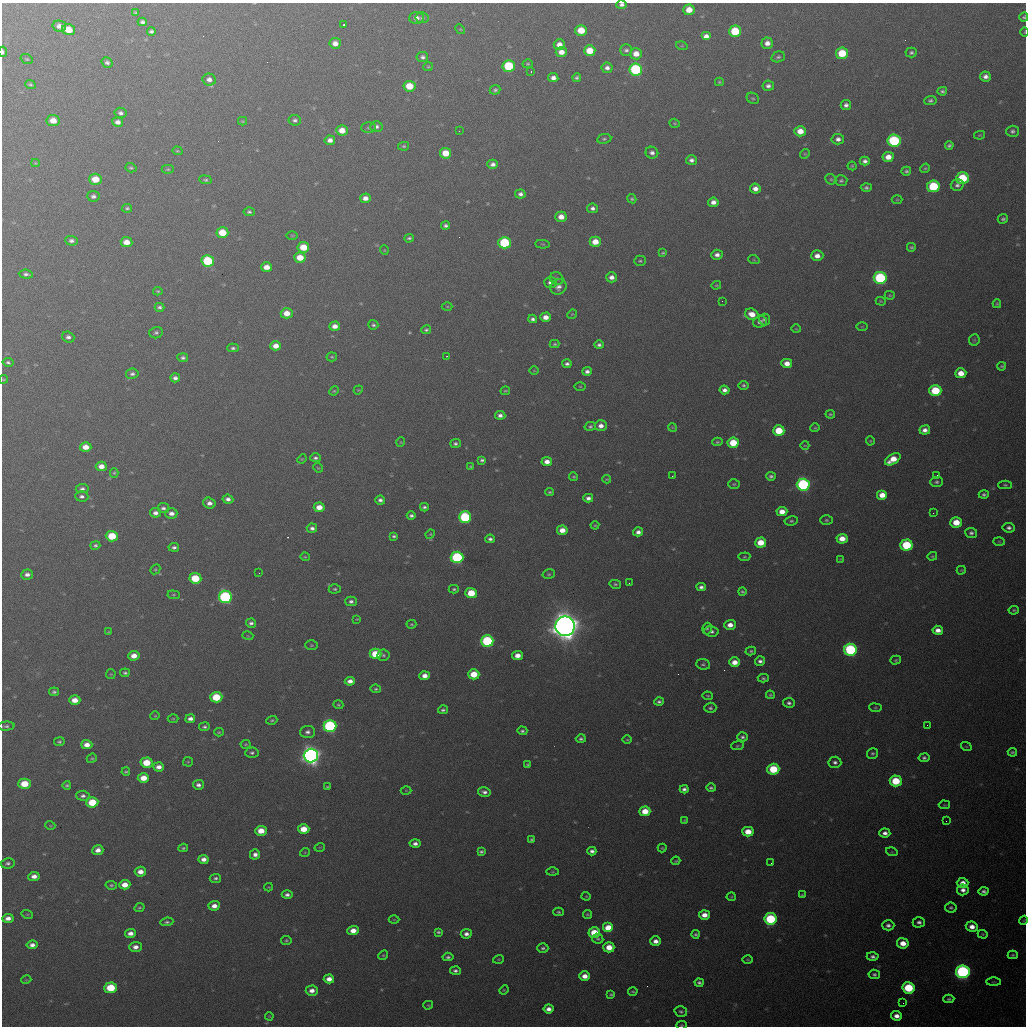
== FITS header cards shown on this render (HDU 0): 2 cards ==
NAXIS1  =                 1024 / length of data axis 1
NAXIS2  =                 1024 / length of data axis 2

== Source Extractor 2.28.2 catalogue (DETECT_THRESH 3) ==
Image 1024 x 1024 px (HDU 0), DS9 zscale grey, 1 PNG px = 1 image px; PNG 1028 x 1028 px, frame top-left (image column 1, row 1024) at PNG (2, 3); each listed source drawn as its Kron ellipse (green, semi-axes under 4 px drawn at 4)
Background 489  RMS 18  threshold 54.5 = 3 sigma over >= 5 px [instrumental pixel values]
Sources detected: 449; all 449 listed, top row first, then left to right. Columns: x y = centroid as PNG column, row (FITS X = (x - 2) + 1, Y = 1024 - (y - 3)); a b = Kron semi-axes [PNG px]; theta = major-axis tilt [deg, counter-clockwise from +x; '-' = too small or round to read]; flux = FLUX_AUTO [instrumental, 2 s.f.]
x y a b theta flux
622 5 5 4 - 3.8e+03
689 10 5 5 - 1.7e+04
135 13 3 3 - 1.5e+03
1024 17 4 4 - 2.1e+03
416 18 7 6 - 6.4e+03
422 18 6 5 - 3.1e+03
142 22 4 4 - 3.3e+03
344 25 3 3 - 4.2e+03
59 26 7 5 -13 7.7e+03
460 29 5 4 - 1.2e+03
69 30 6 5 - 2.1e+04
581 30 6 5 - 2.7e+04
151 31 4 4 - 2.9e+03
735 31 6 6 - 5.5e+04
1025 32 4 3 - 9.5e+02
706 36 5 4 - 6.8e+03
335 43 6 5 - 9.4e+03
767 43 6 5 - 8.0e+03
559 45 5 5 - 8.8e+03
682 46 6 3 -17 1.3e+03
626 50 6 6 - 3.3e+03
590 51 5 5 - 2.6e+04
3 52 5 3 - 2.9e+03
561 52 5 5 - 1.1e+04
842 53 6 6 - 4.0e+04
911 53 6 5 - 2.5e+03
636 54 6 5 - 1.4e+04
422 57 6 5 - 3.5e+03
778 57 7 5 17 2.8e+03
27 59 6 4 -20 1.6e+03
107 62 5 5 - 3.4e+03
528 64 5 4 - 1.7e+03
509 66 6 6 - 7.5e+04
428 67 5 4 - 1.4e+03
607 68 5 5 - 5.2e+03
636 69 6 6 - 1.4e+05
531 71 2 2 - 1.0e+03
985 76 5 5 - 5.6e+03
553 78 5 4 - 6.5e+03
577 78 4 3 - 2.4e+03
209 80 7 6 - 6.0e+03
719 82 4 3 - 1.5e+03
30 84 5 4 - 1.9e+03
409 86 6 5 - 2.9e+04
768 86 6 5 - 4.4e+03
495 90 5 5 - 2.6e+03
942 91 4 4 - 2.8e+03
753 98 6 5 - 2.0e+03
930 100 6 4 3 3.0e+03
846 105 5 5 - 4.3e+03
121 113 6 5 - 3.8e+03
295 120 6 5 - 3.3e+03
53 121 7 5 -6 1.4e+04
243 121 4 4 - 1.3e+03
118 122 5 4 - 6.2e+03
675 123 5 4 - 1.5e+03
376 126 6 5 - 3.5e+03
368 128 7 5 1 2.5e+03
342 130 6 5 - 1.5e+04
459 131 2 2 - 1.6e+03
800 131 6 5 - 1.6e+04
1012 131 6 5 - 3.4e+03
980 135 5 4 - 1.3e+03
604 139 7 5 9 2.3e+03
838 139 6 5 - 5.2e+03
330 140 5 4 - 7.0e+03
894 141 6 6 - 1.3e+05
949 145 4 3 - 2.5e+03
404 146 5 4 - 1.8e+03
177 151 5 4 - 1.4e+03
446 153 5 5 - 2.3e+04
652 153 6 6 - 4.7e+03
805 154 5 4 - 1.4e+03
888 157 5 5 - 1.2e+04
691 160 5 5 - 4.9e+03
865 161 5 4 - 4.6e+03
35 163 4 4 - 1.2e+03
493 164 5 4 - 5.2e+03
852 166 4 4 - 1.3e+03
131 168 5 4 - 2.2e+03
925 168 5 4 - 1.6e+03
168 169 6 4 -1 1.8e+03
906 171 5 4 - 2.6e+03
962 178 6 6 - 6.8e+04
95 179 6 5 - 2.5e+04
831 179 6 5 - 1.9e+03
205 180 6 4 -8 2.1e+03
841 181 6 5 - 2.6e+03
957 185 6 5 - 3.9e+03
933 186 6 6 - 7.8e+04
866 188 5 4 - 2.7e+03
755 189 5 5 - 8.5e+03
520 194 5 4 - 4.3e+03
93 196 6 5 - 4.1e+03
365 198 5 5 - 8.5e+03
632 199 5 4 - 2.0e+03
897 200 5 3 - 1.3e+03
713 202 5 4 - 7.8e+03
127 208 5 4 - 2.2e+03
592 208 5 4 - 4.3e+03
249 212 5 4 - 2.4e+03
561 217 5 5 - 1.2e+04
1003 219 5 4 - 2.5e+03
446 225 4 4 - 3.3e+03
222 233 6 5 - 3.0e+04
292 235 6 3 -1 1.2e+03
409 238 4 3 - 2.3e+03
71 241 6 5 - 4.3e+03
126 242 6 5 - 1.4e+04
595 242 5 5 - 1.7e+04
504 243 6 6 - 9.9e+04
543 244 7 3 -5 1.3e+03
303 247 6 5 - 2.7e+04
911 247 4 4 - 1.9e+03
384 250 5 3 - 9.1e+02
663 253 3 2 - 1.3e+03
717 255 6 5 - 5.9e+03
817 256 6 5 - 9.1e+03
300 258 6 5 - 2.2e+04
754 260 6 3 -18 1.3e+03
208 261 6 5 - 8.1e+04
640 261 6 5 - 2.1e+03
267 267 5 5 - 1.2e+04
26 274 7 4 -5 3.7e+03
611 277 5 5 - 6.9e+03
880 278 6 6 - 1.6e+05
557 279 7 6 - 2.6e+03
551 282 6 5 - 6.3e+03
716 285 5 3 - 1.4e+03
558 287 8 7 - 5.9e+03
158 291 5 4 - 1.5e+03
890 295 5 4 - 1.4e+03
722 301 2 2 - 4.7e+02
881 301 5 3 - 1.2e+03
997 304 4 3 - 1.6e+03
447 306 5 3 - 1.1e+03
160 307 5 4 - 3.0e+03
287 313 6 5 - 1.6e+04
572 314 5 4 - 1.3e+03
752 314 7 5 -20 1.5e+04
546 317 5 4 - 1.0e+04
533 319 4 4 - 3.3e+03
764 319 6 5 - 3.0e+03
760 322 7 6 - 5.1e+03
373 325 5 4 - 2.4e+03
335 326 5 4 - 9.5e+03
862 327 6 4 1 1.1e+03
796 329 4 3 - 8.8e+02
426 330 5 4 - 2.3e+03
156 333 7 5 14 3.0e+03
68 337 6 5 - 4.3e+03
974 340 6 5 - 1.7e+03
555 344 5 3 - 1.8e+03
599 345 5 4 - 3.2e+03
276 346 5 4 - 1.2e+04
233 348 5 4 - 2.6e+03
447 356 2 2 - 8.4e+02
332 357 5 4 - 1.7e+03
183 358 5 4 - 3.1e+03
8 362 5 4 - 2.6e+03
787 363 5 4 - 1.1e+04
567 364 4 3 - 3.4e+03
1002 366 4 3 - 1.7e+03
534 371 5 3 - 9.5e+02
587 371 5 4 - 4.7e+03
961 373 5 5 - 1.6e+04
132 374 6 5 - 3.6e+03
175 378 5 4 - 4.4e+03
3 379 4 3 - 1.1e+03
744 385 5 4 - 2.2e+03
580 386 5 3 - 1.1e+03
358 390 5 3 - 1.1e+03
724 390 5 4 - 5.7e+03
334 391 5 4 - 1.5e+03
505 391 5 3 - 1.4e+03
935 391 6 5 - 6.1e+04
830 414 5 4 - 1.8e+03
500 415 5 4 - 5.3e+03
590 426 5 4 - 2.4e+03
601 426 6 5 - 7.9e+03
672 427 4 3 - 1.2e+03
815 428 5 4 - 1.4e+03
925 430 5 4 - 6.7e+03
779 431 6 5 - 4.0e+04
870 441 4 4 - 1.3e+03
401 442 5 4 - 1.2e+03
717 442 5 4 - 1.7e+03
733 443 6 5 - 4.0e+04
455 444 5 4 - 3.0e+03
805 445 4 3 - 1.0e+03
86 447 5 5 - 1.3e+04
315 458 5 4 - 3.2e+03
302 459 5 4 - 1.1e+03
893 459 8 5 31 2.1e+04
482 460 4 3 - 2.6e+03
547 462 5 4 - 9.5e+03
101 466 5 4 - 1.1e+04
470 466 4 3 - 1.1e+03
318 468 5 4 - 1.3e+03
114 473 5 4 - 1.6e+03
937 475 2 2 - 6.7e+02
672 476 2 2 - 6.5e+02
771 476 4 4 - 2.9e+03
573 477 4 4 - 1.6e+03
607 479 4 3 - 1.3e+03
937 482 6 5 - 2.6e+03
734 484 6 5 - 1.9e+03
803 485 6 6 - 2.3e+05
1005 485 6 4 -1 1.9e+03
82 489 6 4 7 3.9e+03
550 492 4 3 - 1.6e+03
984 494 5 4 - 2.7e+03
882 495 5 5 - 1.6e+04
82 496 7 5 -4 3.9e+03
588 498 5 4 - 5.1e+03
228 499 5 4 - 5.1e+03
380 500 5 4 - 4.2e+03
209 503 6 5 - 6.6e+03
319 507 5 4 - 1.5e+04
424 507 4 4 - 2.7e+03
163 508 6 5 - 3.6e+03
782 512 5 4 - 1.3e+04
155 513 5 5 - 5.9e+03
171 513 6 5 - 6.9e+03
933 513 2 2 - 6.2e+02
411 515 4 4 - 3.3e+03
465 517 6 6 - 1.2e+05
826 520 6 5 - 2.1e+03
791 521 7 4 9 2.1e+03
956 522 6 5 - 2.3e+04
595 525 4 4 - 1.3e+03
312 528 5 4 - 4.4e+03
1009 528 6 5 - 3.7e+03
562 530 5 5 - 1.4e+04
638 532 5 4 - 5.9e+03
971 533 6 5 - 3.4e+03
430 534 5 4 - 1.4e+03
112 536 6 5 - 3.9e+04
394 536 4 4 - 2.5e+03
490 539 4 4 - 3.7e+03
842 539 5 5 - 1.6e+04
999 542 6 3 -2 1.2e+03
761 543 5 5 - 2.6e+04
95 545 5 4 - 2.4e+03
906 545 6 5 - 7.5e+04
174 547 5 4 - 3.2e+03
932 556 5 3 - 1.4e+03
305 557 4 4 - 1.3e+03
457 557 6 5 - 1.5e+05
744 557 6 4 6 1.5e+03
840 559 4 4 - 1.0e+03
155 569 5 4 - 1.5e+03
961 570 4 3 - 1.1e+03
259 573 2 2 - 5.0e+02
27 574 6 5 - 5.7e+03
549 574 6 5 - 2.1e+03
195 578 6 5 - 4.7e+04
629 583 3 2 - 1.1e+03
615 584 6 4 -13 2.0e+03
701 587 4 4 - 4.1e+03
335 589 6 4 0 2.1e+03
454 589 5 3 - 2.0e+03
742 591 4 3 - 1.8e+03
471 593 6 5 - 3.6e+04
174 595 6 4 -5 1.5e+03
225 597 6 6 - 2.0e+05
351 601 5 5 - 3.6e+03
1014 610 5 3 - 1.8e+03
357 619 4 4 - 1.0e+03
251 623 5 4 - 3.7e+03
411 624 5 3 - 1.5e+03
730 625 5 5 - 1.1e+04
565 626 10 9 - 2.0e+06
707 629 6 4 73 2.1e+03
938 630 5 4 - 8.9e+03
712 631 7 5 -8 3.7e+03
109 632 4 3 - 1.3e+03
248 636 5 3 - 1.2e+03
487 641 6 5 - 1.4e+05
311 645 6 4 1 1.6e+03
850 650 6 6 - 1.7e+05
751 651 5 4 - 2.0e+03
375 654 6 5 - 4.1e+04
383 655 6 5 - 2.3e+03
518 655 5 4 - 1.2e+04
134 656 5 4 - 1.3e+04
896 660 5 4 - 1.7e+03
760 661 5 5 - 4.2e+03
735 662 5 5 - 1.3e+04
703 664 7 5 -7 2.4e+03
125 673 5 4 - 2.5e+03
111 674 5 5 - 1.3e+03
474 674 5 5 - 2.9e+04
425 676 5 4 - 9.4e+03
763 678 5 4 - 2.2e+03
350 681 5 4 - 7.4e+03
376 689 5 4 - 1.9e+03
54 692 5 4 - 2.5e+03
770 695 4 4 - 1.5e+03
708 696 5 4 - 1.5e+03
216 697 6 5 - 4.8e+04
75 700 5 5 - 1.4e+04
659 702 5 4 - 2.8e+03
789 703 6 5 - 3.4e+03
338 705 5 4 - 1.7e+03
710 708 6 5 - 2.6e+03
875 708 6 3 -7 1.3e+03
443 710 5 4 - 2.7e+03
155 716 5 4 - 1.3e+03
173 719 5 3 - 1.3e+03
190 719 5 4 - 5.5e+03
272 720 5 4 - 1.9e+03
927 725 2 2 - 6.2e+02
6 726 8 4 4 2.7e+03
330 726 6 6 - 2.1e+05
204 727 5 4 - 2.7e+03
522 731 5 4 - 2.5e+03
219 732 4 4 - 1.5e+03
307 732 7 6 - 4.6e+03
742 737 5 4 - 3.0e+03
581 739 5 4 - 2.7e+03
627 740 5 3 - 1.3e+03
59 742 5 4 - 2.2e+03
246 744 5 4 - 1.5e+03
87 745 5 4 - 1.0e+04
737 746 6 4 8 1.6e+03
966 746 5 3 - 9.6e+02
1012 752 4 4 - 2.1e+03
252 753 7 5 4 3.0e+03
872 753 6 5 - 2.4e+03
311 756 7 7 - 8.5e+05
92 758 5 4 - 1.8e+03
924 758 5 4 - 2.9e+03
188 762 5 5 - 1.4e+03
835 762 6 5 - 4.1e+03
147 763 6 5 - 3.3e+04
528 764 3 3 - 1.6e+03
158 767 5 4 - 7.7e+03
773 769 6 5 - 5.7e+04
126 772 4 3 - 1.7e+03
143 778 5 4 - 1.8e+04
896 781 6 5 - 5.1e+04
25 784 6 5 - 3.1e+04
67 785 4 3 - 2.0e+03
198 785 5 5 - 5.1e+03
328 787 4 3 - 1.6e+03
711 788 5 4 - 2.3e+03
684 789 4 4 - 4.0e+03
406 790 5 3 - 1.0e+03
484 792 6 4 -13 4.7e+03
83 796 7 5 -4 3.6e+03
92 802 6 5 - 4.2e+04
944 805 6 2 -5 9.4e+02
645 811 5 5 - 2.4e+04
684 820 4 3 - 1.3e+03
946 821 2 2 - 7.3e+02
50 825 5 3 - 1.2e+03
304 829 5 5 - 2.0e+04
261 831 6 5 - 2.0e+04
748 832 5 5 - 2.1e+04
885 833 5 4 - 5.7e+03
532 839 4 4 - 1.9e+03
415 843 5 4 - 5.3e+03
320 847 5 3 - 9.3e+02
183 848 5 3 - 2.1e+03
662 848 4 4 - 1.3e+03
98 850 5 5 - 8.1e+03
592 851 4 4 - 4.3e+03
305 852 5 3 - 9.1e+02
481 852 4 3 - 2.3e+03
892 852 6 3 -17 1.2e+03
255 854 5 5 - 5.4e+03
204 859 5 4 - 7.4e+03
676 861 4 3 - 1.3e+03
8 863 7 5 10 3.1e+03
771 863 2 2 - 6.6e+02
140 872 6 5 - 1.0e+04
553 872 6 3 0 1.2e+03
34 876 5 4 - 7.8e+03
215 878 6 4 7 2.7e+03
963 883 6 5 - 9.6e+03
111 885 6 4 -8 1.9e+03
125 885 5 4 - 1.4e+04
269 887 4 3 - 1.1e+03
963 890 6 5 - 6.4e+03
984 891 5 4 - 3.6e+03
287 895 5 4 - 4.2e+03
802 895 4 3 - 1.5e+03
586 896 4 4 - 1.2e+03
731 897 4 4 - 1.3e+03
214 906 5 4 - 8.6e+03
139 908 5 4 - 1.9e+03
951 908 6 5 - 2.4e+03
558 912 5 3 - 1.7e+03
27 914 6 3 -18 1.2e+03
587 914 4 4 - 1.6e+03
704 915 5 5 - 1.1e+04
8 918 5 4 - 6.7e+03
770 919 6 6 - 1.1e+05
394 920 5 3 - 1.1e+03
1024 920 4 3 - 1.2e+03
167 922 6 4 7 2.4e+03
919 922 6 5 - 4.3e+03
888 925 6 5 - 4.4e+03
972 927 6 5 - 1.0e+04
608 928 5 5 - 3.2e+04
353 931 5 4 - 1.2e+04
438 932 4 3 - 2.3e+03
130 933 5 4 - 7.9e+03
594 933 6 5 - 3.3e+04
466 934 5 5 - 5.8e+03
695 934 4 4 - 2.2e+03
983 934 5 4 - 1.6e+03
598 939 5 5 - 2.4e+03
286 940 5 4 - 1.9e+03
656 941 5 5 - 7.9e+03
903 943 6 5 - 1.6e+04
32 945 5 4 - 5.6e+03
135 947 6 5 - 7.3e+03
609 947 5 5 - 2.0e+04
543 948 5 4 - 2.8e+03
383 955 5 4 - 1.4e+03
1013 955 5 4 - 2.0e+03
873 956 6 4 -1 4.0e+03
448 957 5 4 - 2.9e+03
498 959 5 3 - 1.3e+03
748 960 5 2 - 1.2e+03
455 971 5 4 - 3.3e+03
963 972 7 6 - 3.4e+05
874 974 6 4 -10 3.1e+03
585 976 5 5 - 1.1e+04
329 979 5 4 - 9.8e+03
26 980 5 3 - 9.1e+02
994 982 7 4 0 1.5e+03
699 983 4 4 - 2.9e+03
111 988 6 5 - 5.3e+04
909 988 6 5 - 7.2e+04
504 990 5 4 - 1.2e+03
312 991 6 5 - 8.0e+03
633 992 5 3 - 1.7e+03
611 994 4 3 - 1.9e+03
949 999 5 4 - 2.4e+03
903 1003 3 2 - 9.6e+02
428 1005 5 3 - 1.4e+03
548 1009 5 4 - 7.2e+03
681 1011 6 5 - 2.6e+03
269 1016 4 3 - 9.5e+02
896 1016 5 4 - 8.0e+03
681 1025 5 4 - 1.5e+03
At the frame edge (FLAGS 8, measured only in part): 7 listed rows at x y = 622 5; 1024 17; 1025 32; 3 52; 3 379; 1024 920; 681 1025